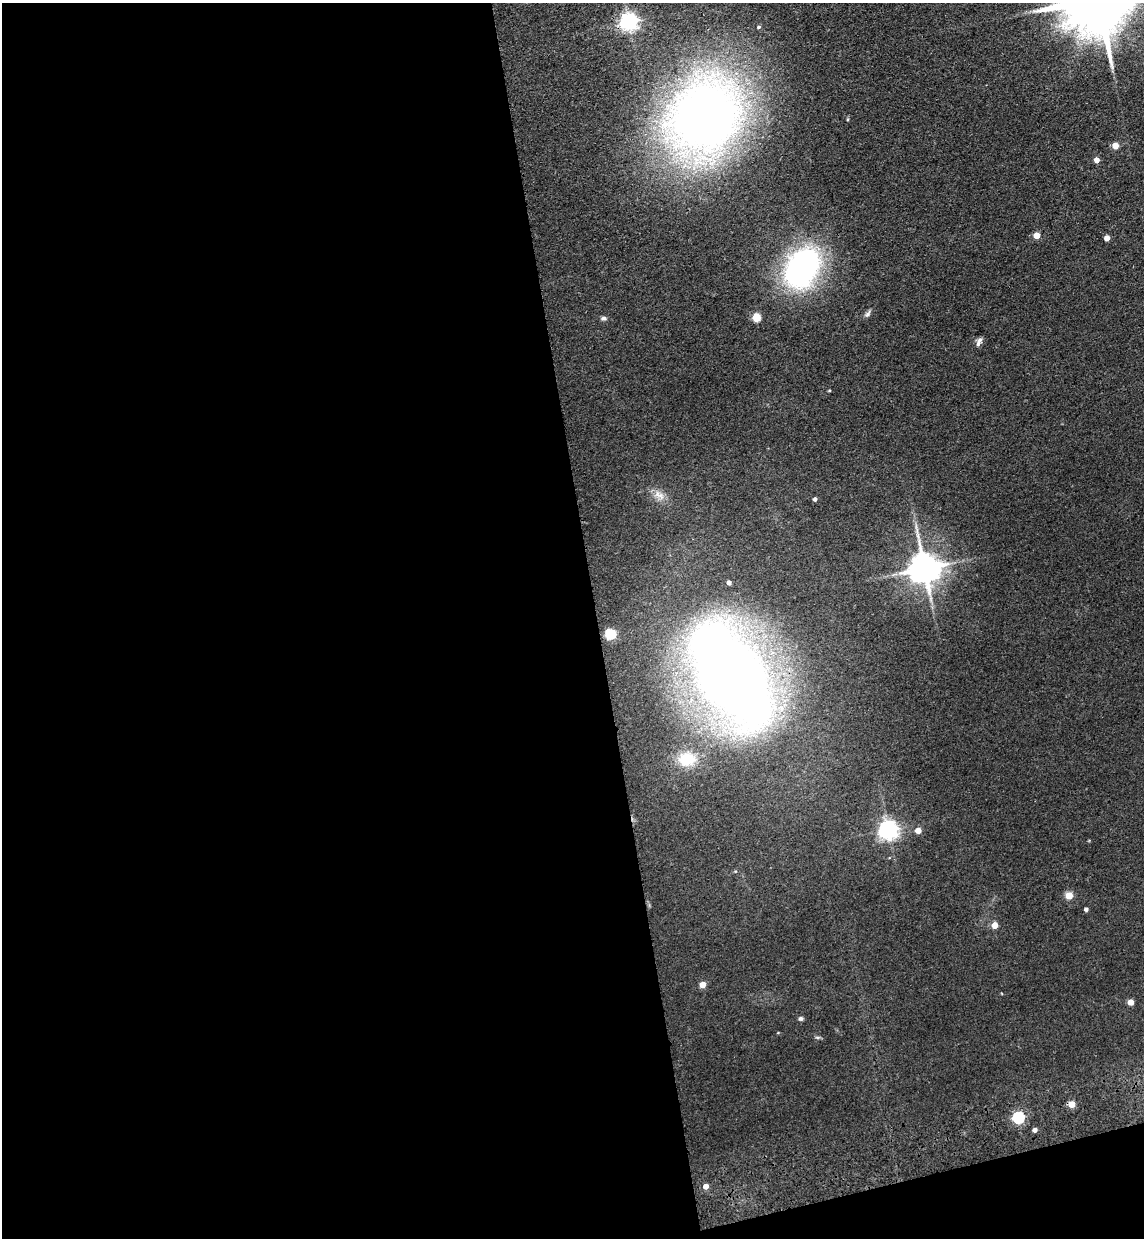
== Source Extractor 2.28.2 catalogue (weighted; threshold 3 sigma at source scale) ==
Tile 13 of 4 x 4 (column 1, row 4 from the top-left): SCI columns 176-1317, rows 117-1352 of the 5030 x 5177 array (HDU 1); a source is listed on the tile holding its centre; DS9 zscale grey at full resolution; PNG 1146 x 1240 px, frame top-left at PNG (2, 3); no overlay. Shown black and unused: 54% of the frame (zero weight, under 3 of 4 exposures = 6% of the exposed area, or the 3 px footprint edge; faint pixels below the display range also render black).
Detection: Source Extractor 2.28.2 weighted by HDU 2 'WHT'; one run over the whole footprint, this tile lists its part. Background 0.0889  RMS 0.0068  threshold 0.0306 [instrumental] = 3 sigma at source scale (4.5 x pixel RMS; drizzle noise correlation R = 1.50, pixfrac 1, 0.05/0.05 arcsec/px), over >= 5 px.
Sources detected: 34; all 34 listed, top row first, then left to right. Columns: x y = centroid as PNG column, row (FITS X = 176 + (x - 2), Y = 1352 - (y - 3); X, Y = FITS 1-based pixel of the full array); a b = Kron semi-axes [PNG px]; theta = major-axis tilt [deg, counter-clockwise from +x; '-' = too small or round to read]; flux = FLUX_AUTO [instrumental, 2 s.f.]
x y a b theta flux
629 22 6 6 - 320
759 27 5 5 - 1.4
704 116 66 55 61 710
848 119 5 3 - 0.7
1115 146 4 4 - 12
1097 160 4 4 - 5.7
1037 235 4 4 - 11
1107 238 4 4 - 7.2
802 268 36 26 59 190
867 314 10 6 49 2.2
757 317 5 5 - 27
604 318 8 5 -5 1.9
979 341 11 5 66 3
829 390 4 3 - 0.62
659 495 19 10 -34 7.3
815 499 4 4 - 1.7
924 568 10 9 - 1500
729 582 4 4 - 3.1
610 634 5 5 - 62
731 676 81 46 -60 1200
687 759 25 19 4 21
888 830 7 7 - 400
918 830 5 5 - 7.3
1069 895 5 4 - 21
1086 909 4 4 - 2.2
995 925 4 4 - 12
702 984 4 4 - 9.8
1130 1002 5 4 - 8.8
801 1018 6 5 - 1.5
817 1037 8 4 7 1.1
1072 1104 5 4 - 14
1019 1117 5 5 - 91
1035 1130 4 4 - 2.6
706 1186 4 4 - 5.4
Overlapping masked pixels (flux is a lower limit): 1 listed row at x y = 629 22